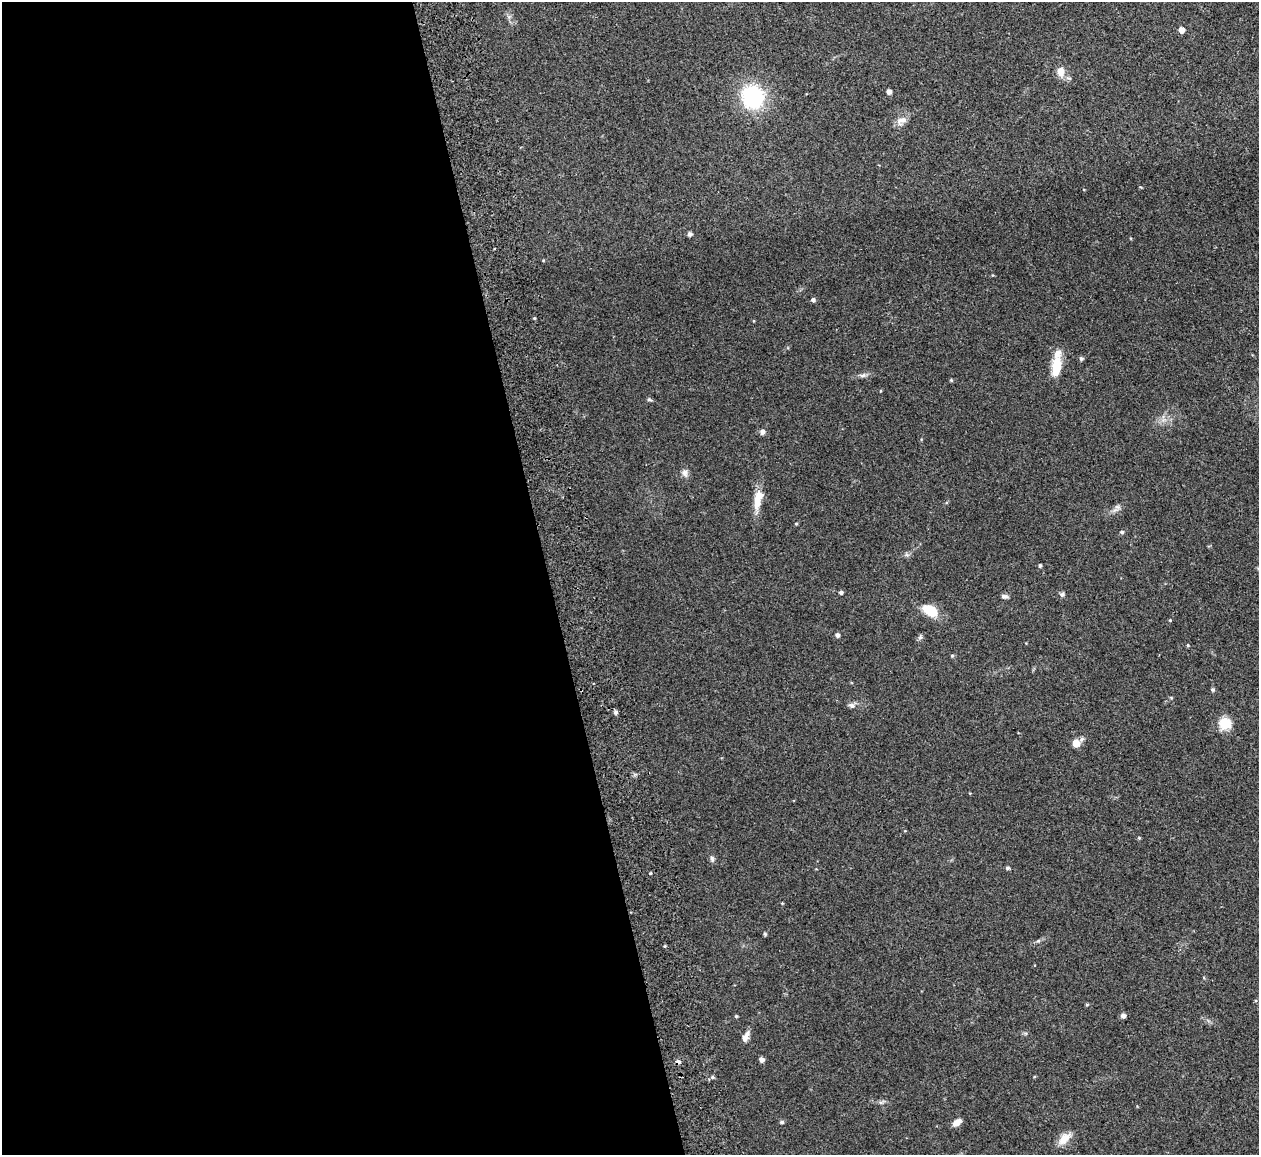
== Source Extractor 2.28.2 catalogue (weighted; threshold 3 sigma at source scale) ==
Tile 9 of 4 x 4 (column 1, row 3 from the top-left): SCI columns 1-1257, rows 1299-2451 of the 5086 x 5028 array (HDU 1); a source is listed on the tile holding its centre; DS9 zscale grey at full resolution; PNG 1261 x 1157 px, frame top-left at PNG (2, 2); no overlay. Shown black and unused: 44% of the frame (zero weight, under 2 of 3 exposures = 3% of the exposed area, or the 3 px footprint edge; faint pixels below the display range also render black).
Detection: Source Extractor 2.28.2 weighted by HDU 2 'WHT'; one run over the whole footprint, this tile lists its part. Background 0.0754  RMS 0.0089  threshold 0.0402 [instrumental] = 3 sigma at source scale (4.5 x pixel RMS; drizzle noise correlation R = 1.50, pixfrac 1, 0.05/0.05 arcsec/px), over >= 5 px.
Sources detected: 52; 1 inside a brighter listed object's ellipse — not listed separately; the other 51 listed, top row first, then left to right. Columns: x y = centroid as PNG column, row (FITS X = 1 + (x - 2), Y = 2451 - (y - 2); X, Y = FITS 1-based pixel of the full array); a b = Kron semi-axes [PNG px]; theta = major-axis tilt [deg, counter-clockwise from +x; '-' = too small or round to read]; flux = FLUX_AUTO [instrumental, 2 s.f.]
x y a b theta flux
1181 30 4 4 - 7.8
1060 72 10 8 -88 8.5
889 92 4 4 - 4.9
752 97 21 20 - 79
902 120 16 9 28 6.3
690 234 5 5 - 2.4
813 300 5 4 - 2.1
534 318 3 3 - 0.87
1081 358 5 4 - 1.6
1056 367 21 10 81 20
863 375 9 6 18 2.6
951 380 4 4 - 0.87
649 400 8 4 -9 1.3
762 432 8 6 75 2.5
685 473 11 7 -68 3.9
757 499 29 9 82 14
1118 507 8 5 -24 2.2
796 524 5 3 - 0.8
1122 532 5 4 - 1.5
1040 566 4 3 - 1.3
841 592 4 4 - 2.2
1062 594 6 6 - 1.9
1004 596 8 5 -1 2.5
930 610 12 8 -27 30
1170 620 4 3 - 0.75
838 635 5 4 - 2.4
920 637 7 5 45 1.8
1188 645 4 4 - 0.91
952 656 5 4 - 1.2
1212 690 5 5 - 1.4
852 705 9 6 -19 2.7
616 712 5 5 - 2.2
1225 723 15 13 16 14
1082 739 7 5 61 1.9
1076 743 5 5 - 17
1139 838 4 4 - 0.92
712 859 8 5 -79 2
1007 868 5 4 - 1.5
650 873 3 3 - 1.7
765 934 4 4 - 1.2
1038 941 7 4 19 1.5
1204 978 5 3 - 0.76
1123 1015 5 5 - 3.5
736 1016 4 4 - 0.97
746 1037 12 6 62 5.6
762 1060 5 4 - 4.1
678 1062 6 5 - 2.6
712 1077 5 4 - 1.5
782 1122 5 4 - 1.7
957 1122 10 6 37 5.6
1064 1139 18 9 44 11
Overlapping masked pixels (flux is a lower limit): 1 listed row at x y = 678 1062